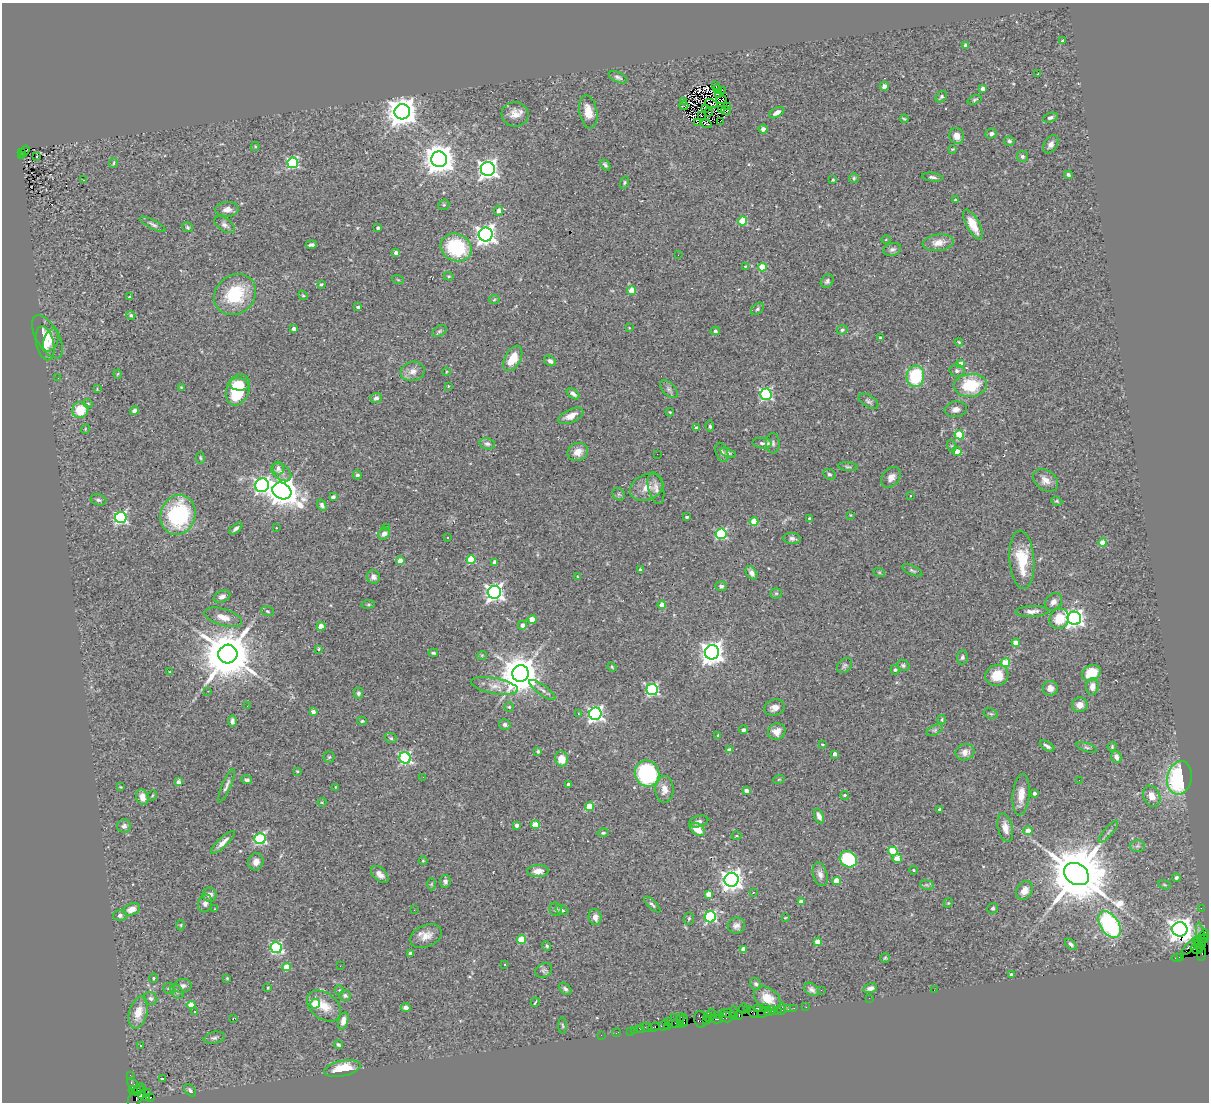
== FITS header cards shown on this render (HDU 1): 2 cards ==
NAXIS1  =                 1207
NAXIS2  =                 1100

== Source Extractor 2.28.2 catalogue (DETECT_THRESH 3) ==
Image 1207 x 1100 px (HDU 1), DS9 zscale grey, 1 PNG px = 1 image px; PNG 1211 x 1104 px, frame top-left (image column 1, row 1100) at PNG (2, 3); each listed source drawn as its Kron ellipse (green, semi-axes under 4 px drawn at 4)
Background 1.09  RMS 0.075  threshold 0.225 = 3 sigma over >= 5 px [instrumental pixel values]
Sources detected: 428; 3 with non-positive FLUX_AUTO (blend fragments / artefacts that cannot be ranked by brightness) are neither listed nor drawn; the other 425 listed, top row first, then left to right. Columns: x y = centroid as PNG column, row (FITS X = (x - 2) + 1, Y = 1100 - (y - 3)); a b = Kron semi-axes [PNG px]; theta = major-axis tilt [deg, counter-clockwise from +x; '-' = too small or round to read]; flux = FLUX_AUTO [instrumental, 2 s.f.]
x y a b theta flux
1062 41 3 3 - 9
965 46 4 4 - 30
1038 73 3 2 - 28
618 77 10 5 -24 13
715 86 2 2 - 7.4
884 86 4 4 - 19
983 89 4 3 - 30
718 90 4 3 - 11
723 91 3 2 - 5.2
718 95 4 2 - 7.8
941 97 6 4 45 10
721 99 5 3 - 6.3
975 100 7 4 19 7.9
684 101 3 2 - 3.9
711 103 6 2 -15 2.6
684 106 4 2 - 3.8
728 106 3 2 - 4.2
705 108 3 2 - 7.6
722 109 2 2 - 4.4
726 111 5 2 - 5.8
402 112 8 7 - 7500
588 112 17 9 -79 64
709 112 5 2 - 6
777 113 8 4 29 25
515 114 13 12 - 50
701 116 3 2 - 2.9
1050 118 7 4 21 11
904 119 4 2 - 5.5
720 121 3 2 - 3.8
697 123 3 2 - 9.4
707 124 5 3 - 11
763 129 4 4 - 15
991 133 6 5 - 15
957 136 8 7 - 38
1009 141 5 4 - 8.8
1051 144 10 6 56 24
255 146 4 4 - 6
953 149 4 3 - 4.6
25 151 6 4 55 270
22 152 3 3 - 130
21 156 2 2 - 50
37 156 3 2 - 5.5
1022 156 5 5 - 13
439 159 8 8 - 8100
114 163 5 3 - 4.7
293 163 5 5 - 550
605 165 6 4 -49 10
488 169 7 7 - 2500
1068 175 4 3 - 9.8
932 177 10 4 -7 14
854 178 5 5 - 7.2
83 180 3 2 - 8.8
833 180 3 3 - 7.3
624 182 6 4 73 7.7
955 200 3 2 - 4.3
444 205 6 5 - 6.7
227 209 11 7 4 29
499 211 5 4 - 31
742 221 4 4 - 190
153 224 14 4 -28 15
973 224 16 6 -62 86
225 225 11 6 -34 18
187 227 6 4 -34 8.2
378 228 3 3 - 13
486 235 7 7 - 2600
886 240 5 3 - 4.3
938 243 16 8 7 56
311 245 5 3 - 12
456 247 16 13 -24 340
892 249 9 6 17 18
396 253 3 3 - 23
678 255 2 2 - 4.6
745 266 4 3 - 5.4
762 267 4 4 - 160
449 276 5 4 - 6.3
398 280 6 3 -19 5
827 281 7 5 49 14
321 284 3 3 - 6.1
632 290 4 4 - 100
235 295 22 19 41 260
303 295 5 4 - 5.6
130 297 3 3 - 9.1
494 300 5 3 - 5.9
358 307 3 3 - 10
757 309 7 5 42 11
131 315 5 4 - 10
629 328 3 3 - 3.5
294 329 4 3 - 24
842 330 5 4 - 9.7
439 331 8 5 27 10
715 331 4 4 - 14
47 337 24 11 -60 79
880 338 4 4 - 8.2
51 340 12 7 66 32
959 342 4 3 - 4.7
45 343 17 9 -77 50
513 358 14 8 61 92
550 361 6 4 -35 17
961 364 4 4 - 70
413 371 12 9 10 39
957 371 7 6 - 14
446 372 4 3 - 3.8
118 374 4 4 - 5.1
915 376 11 9 82 320
58 378 2 2 - 4
239 384 9 6 -7 96
971 385 16 11 4 230
448 386 4 2 - 3.5
181 387 4 3 - 3.9
97 389 3 3 - 4.1
669 389 11 6 -45 16
238 390 16 11 70 310
573 394 7 4 -35 18
766 394 5 5 - 780
376 398 6 5 - 19
868 401 11 6 -31 14
88 403 5 3 - 4.3
956 409 11 8 6 27
80 410 8 8 - 120
134 411 4 4 - 15
670 412 4 3 - 4.5
571 416 13 6 25 48
710 426 5 4 - 10
696 428 4 3 - 16
85 429 5 3 - 4
959 435 5 4 - 230
762 443 10 5 -5 15
773 443 10 7 -87 17
487 444 8 5 -12 15
952 446 6 4 -71 6.5
578 452 10 9 - 45
722 452 10 6 -69 15
957 452 4 4 - 65
728 453 8 4 -19 10
657 454 2 2 - 2.8
200 458 6 3 -81 5.2
848 467 10 4 -5 9.1
278 468 6 5 - 23
281 472 11 7 -38 27
829 474 6 5 - 9.7
357 475 4 4 - 9.7
891 477 11 8 51 29
1045 480 13 10 -37 42
262 485 7 7 - 1300
647 487 17 12 25 65
656 488 16 7 -77 30
282 491 10 8 -29 6300
619 494 7 5 -46 9
910 496 2 2 - 4.2
333 497 4 4 - 22
98 500 8 5 -13 12
1057 501 6 4 -21 6.4
322 505 6 4 -61 14
178 515 20 17 74 480
850 515 2 2 - 4.2
687 517 3 3 - 9
121 518 6 5 - 810
809 518 4 3 - 4.7
754 521 4 4 - 150
236 528 8 4 40 14
276 528 3 2 - 2.7
386 528 4 3 - 14
384 534 6 5 - 21
721 534 5 5 - 460
447 537 3 3 - 28
792 538 9 5 -7 15
1103 543 4 4 - 93
471 560 4 4 - 220
1022 560 29 12 -86 180
400 561 4 4 - 76
495 562 4 4 - 35
640 570 3 3 - 12
912 570 11 4 -25 11
879 572 6 4 -19 6.3
751 573 7 5 -56 19
577 576 4 4 - 5.2
373 577 7 6 - 22
721 586 6 5 - 11
494 592 6 6 - 2000
776 593 6 5 - 7
222 596 9 5 25 21
1053 602 10 7 50 28
368 604 7 3 8 5.8
662 605 4 4 - 60
267 611 6 4 -17 7.2
1032 611 16 5 3 29
223 617 19 8 -17 50
1074 618 7 6 - 2200
532 619 4 4 - 83
1059 619 10 9 - 130
522 625 4 4 - 28
321 626 4 4 - 50
1016 643 4 4 - 73
318 649 3 3 - 5.4
712 652 7 7 - 3800
433 653 5 3 - 8.9
228 654 9 9 - 31000
482 655 5 3 - 4.3
962 657 7 5 85 11
1006 663 4 4 - 160
844 665 9 6 46 13
903 665 6 5 - 9.9
612 667 5 3 - 4.6
895 670 5 4 - 7.4
170 672 4 2 - 3.8
1091 673 9 7 27 120
520 674 8 8 - 16000
997 675 11 10 - 100
495 686 24 8 -11 49
1092 687 8 6 83 31
1050 688 7 7 - 36
652 689 6 5 - 680
542 690 16 5 -36 22
208 691 2 2 - 2.6
358 693 5 5 - 10
1080 705 8 7 - 41
247 706 3 2 - 6.8
509 707 4 4 - 6
774 708 10 8 18 31
313 712 4 4 - 25
578 714 3 2 - 4.5
595 714 6 6 - 1400
991 714 7 5 -18 8.8
942 720 4 3 - 5.3
232 721 6 4 90 16
362 721 5 4 - 7.3
505 724 6 5 - 12
743 730 4 4 - 9.9
935 730 9 5 27 12
777 731 9 8 - 44
718 735 4 3 - 4.4
391 738 6 4 -20 8.3
822 744 3 3 - 4.9
1047 746 8 3 -31 16
1087 747 11 4 -19 12
1112 747 5 3 - 5.9
730 750 4 3 - 32
538 751 3 3 - 12
965 752 9 8 - 36
835 754 4 3 - 29
329 757 5 5 - 7.7
1116 757 6 5 - 23
405 758 6 5 - 740
562 759 7 6 - 69
297 771 3 3 - 4.6
647 773 13 12 - 680
423 777 3 2 - 5.2
1179 778 17 12 79 560
779 779 6 3 19 4.6
247 780 5 4 - 18
1079 780 2 2 - 39
178 782 4 3 - 22
568 784 4 3 - 17
226 786 18 4 67 18
121 787 3 2 - 4.1
336 787 4 2 - 4
664 789 13 9 -90 44
746 790 4 3 - 25
1034 793 3 3 - 18
153 795 5 3 - 3.9
844 795 4 4 - 8.7
1021 795 21 8 84 60
1152 796 11 8 -67 52
142 797 8 6 -73 44
322 802 4 4 - 4.6
589 807 4 4 - 160
940 810 4 3 - 17
819 816 7 4 -68 27
699 822 10 5 14 16
517 825 4 3 - 25
535 825 4 4 - 130
124 826 7 6 - 16
1005 828 14 7 -76 40
697 829 8 5 -37 66
1028 831 4 4 - 52
1108 832 14 2 50 13
603 833 5 4 - 7.5
736 836 5 3 - 4.7
260 839 5 5 - 640
223 842 15 5 43 33
1137 846 7 6 - 13
893 851 5 4 - 220
848 859 9 7 -36 310
897 859 4 4 - 78
423 861 4 4 - 4.8
256 862 9 7 76 35
914 870 4 3 - 4.8
538 871 11 6 1 39
380 874 10 6 -42 28
820 874 12 7 -73 26
1076 874 13 10 -33 47000
1176 877 4 3 - 10
732 880 7 7 - 3300
445 881 6 5 - 14
837 881 4 4 - 110
431 884 6 4 89 7
927 885 7 4 -10 8.1
1164 885 6 4 -20 6.8
1024 890 10 7 59 45
753 892 3 2 - 16
708 894 4 4 - 52
209 895 7 7 - 27
801 902 4 4 - 32
205 903 9 7 75 21
948 903 5 4 - 4.9
652 904 10 4 -44 11
993 908 6 5 - 8.5
1201 908 2 2 - 19
132 909 9 5 21 38
215 909 4 2 - 3.4
556 909 7 6 - 13
414 910 2 2 - 3.9
562 910 7 4 -19 10
120 915 6 5 - 13
595 917 8 6 -78 34
710 917 6 5 - 650
689 918 6 5 - 8.6
785 918 4 2 - 3.5
181 925 5 3 - 4.7
1110 925 15 9 -56 690
736 926 9 8 - 23
1180 929 7 7 - 5200
1205 935 5 3 - 110
426 936 16 11 24 54
1201 936 14 4 -80 280
1204 939 4 3 - 75
522 940 4 4 - 160
1198 941 4 3 - 230
818 942 4 4 - 98
1071 944 7 4 -41 12
1191 945 13 4 44 540
1199 945 7 3 -85 240
547 946 5 3 - 7.2
276 948 6 5 - 620
744 949 4 3 - 55
1197 949 6 3 -18 150
1201 952 8 3 89 66
410 953 4 4 - 15
1181 957 3 2 - 32
885 958 5 4 - 6.2
1177 958 5 3 - 59
505 964 3 3 - 17
340 966 2 2 - 2.6
287 967 4 4 - 110
544 970 9 7 31 14
1011 974 3 3 - 5.7
153 978 5 4 - 6.4
227 978 3 2 - 4.8
756 984 6 5 - 13
182 986 9 7 11 18
169 988 6 5 - 8.6
268 988 3 3 - 4.2
870 988 7 4 16 22
565 989 7 4 -45 11
812 989 8 6 -37 17
339 990 5 4 - 6.6
821 990 2 2 - 2.5
934 990 3 2 - 6.3
177 992 8 5 -50 12
345 995 6 5 - 13
151 998 7 6 - 13
767 998 15 10 -38 85
869 998 2 2 - 16
535 1002 5 2 - 5.5
315 1004 5 5 - 150
191 1005 4 4 - 120
324 1006 19 13 -38 86
406 1007 5 4 - 22
765 1007 3 2 - 50
806 1007 2 2 - 13
743 1008 5 3 - 87
758 1008 4 3 - 160
782 1008 6 3 80 220
794 1008 2 2 - 29
788 1009 2 2 - 19
747 1010 2 2 - 68
770 1011 6 3 22 130
777 1011 3 2 - 56
195 1012 4 4 - 6.1
753 1012 6 3 -42 81
764 1012 8 3 30 130
138 1013 16 9 74 77
728 1013 7 3 -18 160
734 1013 6 4 87 350
712 1014 5 4 - 290
718 1015 3 2 - 76
739 1015 4 3 - 71
681 1017 4 2 - 86
708 1017 4 2 - 140
726 1017 6 5 - 170
675 1018 2 2 - 33
233 1019 2 2 - 4.2
700 1019 8 6 -80 270
716 1019 7 2 0 210
684 1020 6 2 -89 110
706 1020 4 3 - 38
343 1021 9 5 73 34
669 1022 3 2 - 67
675 1024 3 2 - 58
681 1024 3 2 - 57
562 1025 8 4 -88 6.5
664 1025 6 4 50 120
667 1026 3 3 - 69
654 1027 6 3 26 120
646 1028 6 2 -20 18
640 1029 4 3 - 120
635 1030 2 2 - 14
630 1031 2 2 - 27
617 1033 4 2 - 25
601 1035 2 2 - 17
214 1038 10 6 12 14
140 1045 3 2 - 3.8
338 1045 5 3 - 8.3
342 1068 18 8 12 130
130 1075 2 2 - 20
163 1078 2 2 - 370
134 1086 8 4 -49 200
138 1089 7 2 58 180
190 1090 7 4 -49 13
133 1091 4 3 - 340
148 1093 2 2 - 11
142 1095 3 3 - 400
137 1096 13 6 59 400
147 1097 4 3 - 28
151 1097 3 3 - 290
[3 non-positive-flux detections neither listed nor drawn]